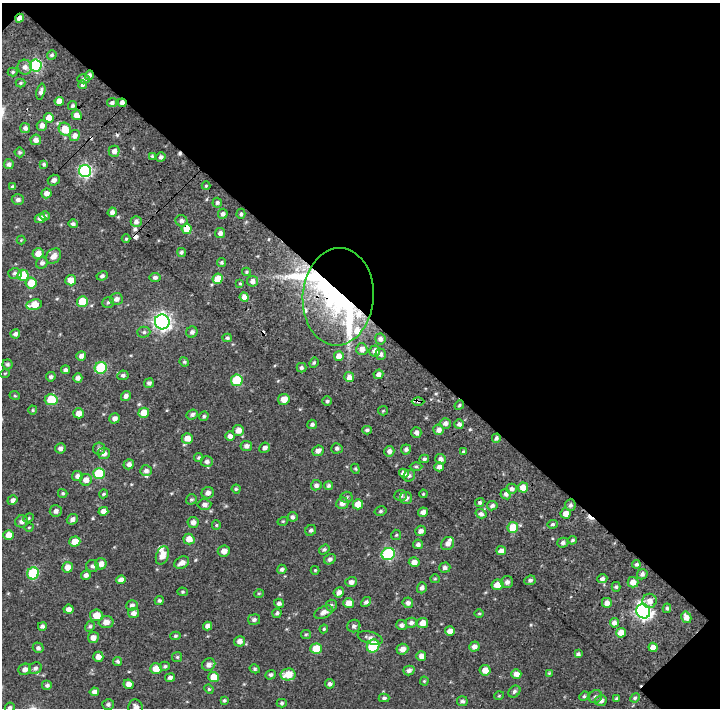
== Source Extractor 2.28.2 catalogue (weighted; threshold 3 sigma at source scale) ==
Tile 2 of 2 x 2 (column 2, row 1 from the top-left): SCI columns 855-1572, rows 919-1624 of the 1810 x 1810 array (HDU 1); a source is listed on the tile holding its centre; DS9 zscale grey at full resolution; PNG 722 x 710 px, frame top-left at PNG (2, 3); each listed source drawn as its Kron ellipse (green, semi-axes under 4 px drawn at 4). Shown black and unused: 45% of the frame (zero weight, under 2 of 3 exposures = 17% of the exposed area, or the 3 px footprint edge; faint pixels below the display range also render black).
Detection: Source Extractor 2.28.2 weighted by HDU 2 'WHT'; one run over the whole footprint, this tile lists its part. Background 0.0823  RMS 0.04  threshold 0.18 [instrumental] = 3 sigma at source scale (4.5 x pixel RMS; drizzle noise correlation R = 1.50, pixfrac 1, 0.0396/0.0396 arcsec/px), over >= 5 px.
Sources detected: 312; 1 inside a brighter object's white glare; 5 cosmic-ray / hot-pixel residue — neither listed nor drawn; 7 inside a brighter listed object's ellipse — not listed separately; the other 299 listed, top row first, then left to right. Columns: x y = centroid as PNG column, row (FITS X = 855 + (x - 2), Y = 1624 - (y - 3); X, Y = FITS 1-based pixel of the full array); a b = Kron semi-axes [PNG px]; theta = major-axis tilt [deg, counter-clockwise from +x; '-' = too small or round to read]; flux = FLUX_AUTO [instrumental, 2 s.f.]
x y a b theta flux
20 18 4 3 - 21
52 55 5 4 - 7.2
36 66 6 6 - 410
25 67 7 7 - 18
13 72 5 4 - 5.7
89 75 5 4 - 11
84 79 6 4 1 7.4
21 83 5 4 - 5
82 85 4 4 - 9.7
41 91 8 4 74 13
59 101 4 4 - 30
112 103 5 4 - 9.7
122 103 4 3 - 16
72 106 5 4 - 7.1
77 115 5 5 - 29
49 118 5 5 - 43
42 125 5 5 - 19
25 128 5 5 - 14
65 129 7 6 - 70
75 135 5 5 - 19
36 140 5 5 - 20
114 151 5 5 - 20
19 152 5 5 - 5.7
152 156 3 3 - 4.3
161 157 5 5 - 10
9 164 5 5 - 9.9
44 164 4 3 - 5.6
85 171 6 6 - 580
54 180 6 5 - 14
13 186 4 3 - 6.4
206 186 4 4 - 4.6
46 193 5 5 - 18
18 200 6 5 - 11
217 203 5 5 - 8.4
112 212 5 4 - 12
223 214 5 4 - 11
241 214 5 4 - 8.2
45 216 4 4 - 7.1
40 218 5 4 - 18
136 221 5 5 - 17
181 221 6 5 - 11
73 224 5 4 - 9.7
187 229 5 5 - 86
220 233 5 5 - 14
126 239 4 3 - 3.6
21 240 4 4 - 3.3
181 252 5 4 - 7.5
38 253 5 5 - 33
53 256 8 6 47 23
221 262 5 4 - 6.8
42 263 6 5 - 9.6
246 272 4 4 - 5.2
15 273 7 5 0 10
23 275 6 5 - 98
102 276 6 4 26 8
155 277 5 4 - 11
218 279 5 5 - 48
71 280 5 5 - 37
252 281 5 5 - 19
31 283 5 5 - 68
240 283 4 3 - 4.5
244 297 5 4 - 28
338 297 49 35 86 590
116 299 6 6 - 15
82 302 5 5 - 94
108 302 6 5 - 7.9
34 305 8 5 9 59
162 322 7 7 - 1300
144 332 6 5 - 7.6
192 332 6 5 - 10
15 334 5 4 - 12
227 338 5 4 - 6
380 339 5 5 - 12
362 349 6 5 - 24
375 351 5 5 - 23
381 354 5 5 - 13
81 356 5 5 - 14
339 356 5 5 - 32
184 362 5 4 - 5.2
314 363 5 4 - 5.8
7 364 5 5 - 7.3
101 368 6 6 - 210
301 368 5 5 - 9.4
65 370 4 3 - 11
5 373 5 3 - 3.2
378 374 5 4 - 19
123 375 5 5 - 8.4
51 377 5 4 - 8.6
349 377 5 5 - 20
78 378 5 4 - 13
237 380 6 5 - 150
149 383 5 4 - 10
15 396 5 3 - 3.7
126 396 5 4 - 12
284 399 6 5 - 34
51 400 6 5 - 110
327 401 4 4 - 6
418 401 6 4 -1 6.8
459 405 5 4 - 5
33 410 4 4 - 4.1
383 411 5 4 - 4.5
79 413 5 5 - 30
144 413 5 5 - 46
192 414 6 5 - 10
204 416 5 4 - 6.9
115 418 5 5 - 16
445 423 5 5 - 16
312 424 5 4 - 8.7
459 424 5 5 - 13
238 430 6 5 - 28
367 430 5 4 - 8.3
438 430 5 5 - 19
416 432 5 5 - 15
230 436 5 4 - 18
187 438 5 5 - 35
496 438 4 4 - 7.7
246 446 6 5 - 15
60 448 5 5 - 13
265 448 6 5 - 12
337 448 5 5 - 8.3
99 449 6 6 - 9.4
406 449 5 5 - 9.8
318 451 6 5 - 19
389 451 5 5 - 16
463 451 4 3 - 4.3
104 453 6 6 - 19
199 458 4 4 - 6.3
424 459 5 4 - 7.6
441 459 5 5 - 16
207 462 6 5 - 12
129 464 5 5 - 14
416 467 6 4 -1 7.1
439 467 5 4 - 17
355 469 5 4 - 4.7
146 471 6 5 - 13
404 473 5 4 - 24
99 474 6 5 - 210
77 476 5 5 - 17
409 476 6 5 - 9.1
86 480 6 6 - 22
316 485 5 5 - 11
328 486 4 4 - 9
523 488 5 5 - 41
236 489 4 4 - 4.9
511 489 5 5 - 11
63 493 5 4 - 5.6
208 493 6 5 - 18
103 494 4 3 - 4.8
423 494 4 3 - 3.6
506 494 5 5 - 14
401 495 6 5 - 9.5
346 497 6 5 - 6.6
406 498 6 6 - 12
191 499 6 5 - 6.2
12 500 5 4 - 13
480 502 5 4 - 7.9
342 503 6 5 - 20
204 504 7 5 6 14
358 504 5 5 - 45
570 505 6 5 - 9.9
492 506 5 4 - 9.7
56 511 6 5 - 13
103 511 5 4 - 20
381 511 6 4 16 6
423 512 5 4 - 17
481 514 5 4 - 12
566 514 5 5 - 28
292 517 5 4 - 8.6
28 518 5 4 - 5.4
72 519 6 5 - 13
22 521 6 6 - 15
283 521 5 3 - 3.7
193 522 5 5 - 17
552 524 5 4 - 6.9
216 525 5 4 - 4.3
29 527 4 3 - 3.2
513 527 5 5 - 75
311 530 6 5 - 7.9
421 531 5 5 - 16
9 535 5 5 - 36
396 535 5 5 - 4.8
189 539 5 5 - 34
572 540 4 3 - 5.3
75 541 5 5 - 45
448 543 7 6 - 16
563 543 5 5 - 12
418 544 5 4 - 11
324 549 6 4 37 6.3
224 551 6 5 - 24
501 551 5 4 - 18
388 554 6 6 - 340
162 555 9 6 70 34
330 559 6 5 - 9.4
182 562 8 5 27 24
414 562 5 5 - 23
101 564 6 5 - 25
636 564 4 4 - 8.6
92 566 6 6 - 11
67 567 5 5 - 30
445 568 5 5 - 12
282 569 5 4 - 8.4
315 570 4 4 - 3.8
33 573 6 6 - 220
642 574 5 5 - 12
86 575 5 4 - 16
435 579 5 4 - 4.5
602 579 5 4 - 12
121 580 5 4 - 20
530 580 6 4 24 9.2
351 582 6 5 - 14
507 582 6 6 - 13
633 582 5 5 - 30
498 585 6 5 - 40
616 587 5 4 - 6.4
422 588 5 5 - 12
182 592 5 4 - 5.2
339 592 5 4 - 18
259 593 5 3 - 3.9
159 600 4 4 - 6.8
649 601 7 7 - 27
366 602 5 4 - 9.3
279 603 5 4 - 10
348 603 5 5 - 34
408 603 5 5 - 15
607 603 5 5 - 19
132 605 6 5 - 12
331 605 6 5 - 8.3
667 608 4 4 - 7.3
68 609 5 4 - 16
643 611 7 6 - 1100
324 612 10 5 27 19
133 613 5 5 - 17
277 613 5 4 - 6.9
479 614 5 3 - 3.7
96 615 6 6 - 46
686 617 6 5 - 24
254 620 6 5 - 9.6
106 622 7 6 - 26
411 623 6 5 - 11
423 623 5 5 - 37
614 623 5 4 - 17
401 625 5 5 - 11
42 626 4 4 - 10
90 626 5 4 - 6.7
208 626 5 4 - 16
354 626 7 6 - 10
324 629 4 3 - 4.4
450 631 5 4 - 26
621 633 5 5 - 43
306 634 5 4 - 5
175 636 5 4 - 5.4
93 637 5 5 - 20
370 638 13 6 -16 16
239 641 5 5 - 22
373 646 7 6 - 200
474 647 5 5 - 17
653 647 4 4 - 32
38 648 5 5 - 9.2
316 649 5 5 - 83
402 649 6 5 - 23
578 654 4 4 - 8.1
421 656 5 4 - 18
98 657 5 5 - 23
177 657 5 5 - 5.7
117 661 4 4 - 7.6
209 665 7 6 - 18
165 666 5 4 - 5.9
35 668 7 5 30 10
25 669 6 5 - 16
156 669 6 5 - 44
255 669 5 4 - 5.8
409 670 6 5 - 12
485 670 5 5 - 32
549 673 4 4 - 3.6
288 674 7 6 - 67
516 674 5 4 - 20
271 675 5 4 - 7.9
213 677 5 5 - 48
170 678 5 4 - 12
424 681 4 4 - 3.9
129 684 5 4 - 19
330 684 5 4 - 12
47 685 5 5 - 9.6
209 689 5 4 - 4.5
514 691 7 5 45 8.6
94 692 4 4 - 15
499 696 5 3 - 3.5
584 696 5 4 - 5.6
595 697 7 6 - 8.7
384 698 5 4 - 6.7
635 698 5 4 - 5.8
617 699 4 4 - 7.7
224 700 4 4 - 5.6
462 701 5 5 - 8
601 701 6 5 - 15
282 703 5 4 - 5.8
108 704 6 5 - 9.4
10 708 5 4 - 8.6
135 708 8 7 - 21
Overlapping masked pixels (flux is a lower limit): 8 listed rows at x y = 20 18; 89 75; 122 103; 65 129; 75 135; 187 229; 338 297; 418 401
Isophote crosses this tile's border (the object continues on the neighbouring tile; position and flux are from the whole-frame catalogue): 2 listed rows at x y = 10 708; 135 708